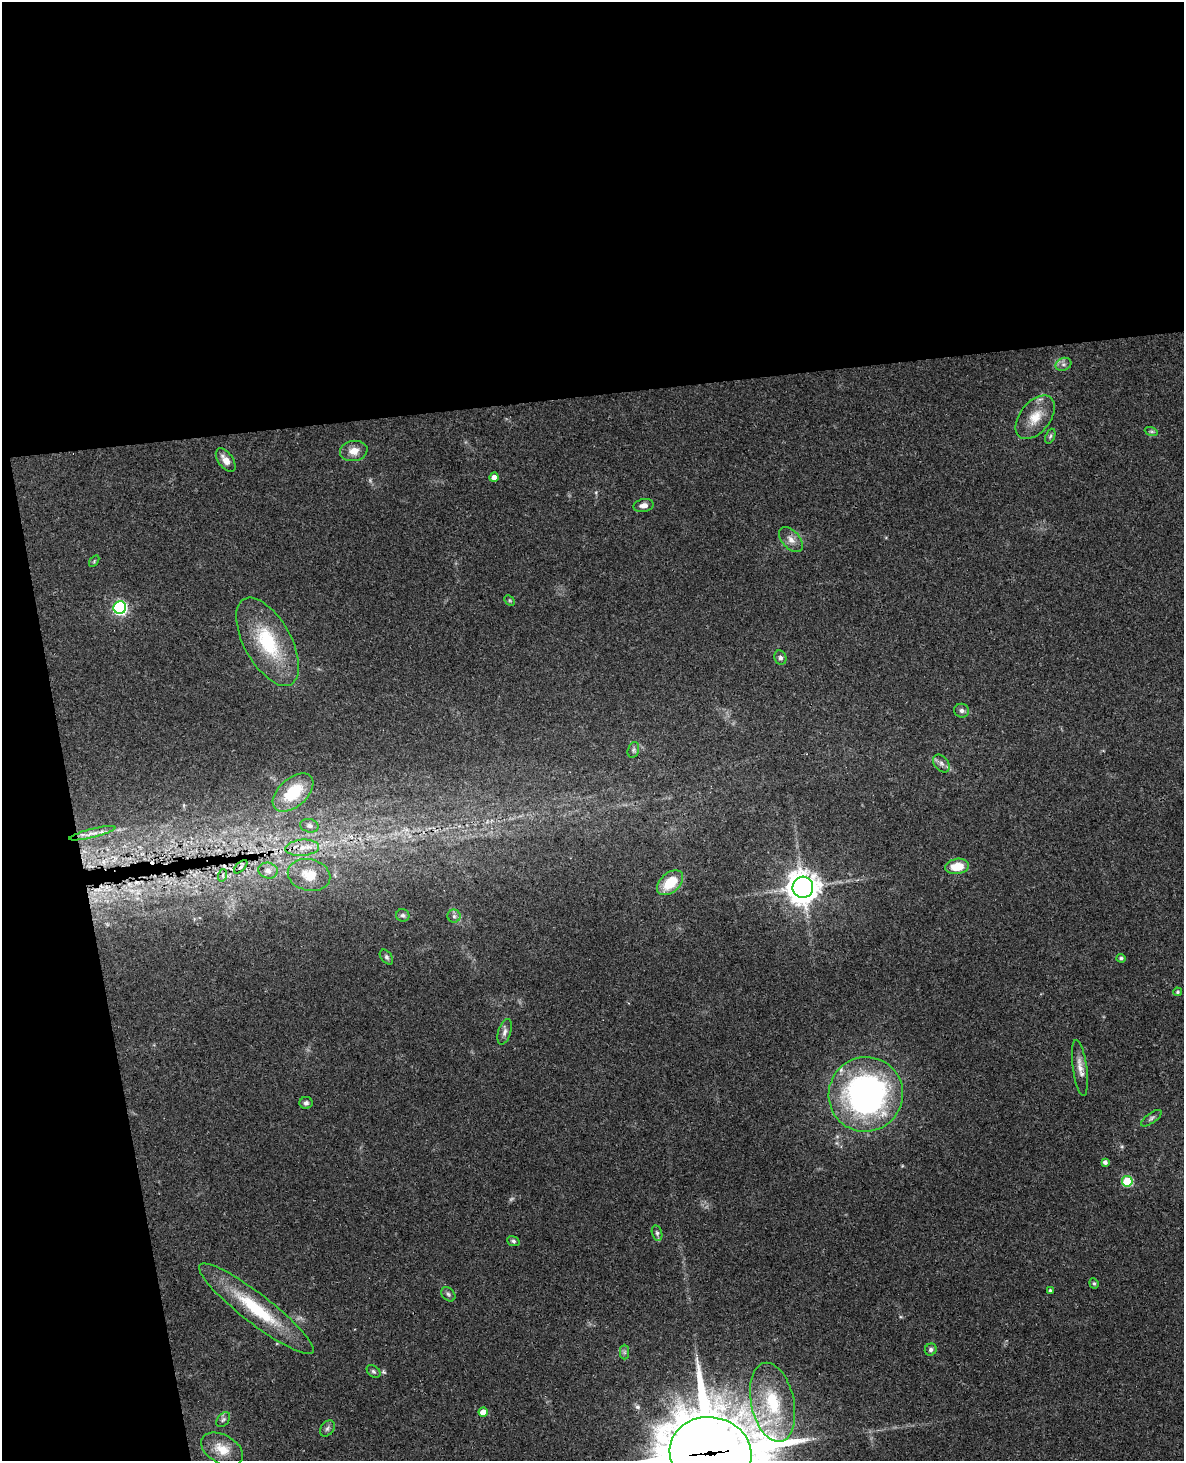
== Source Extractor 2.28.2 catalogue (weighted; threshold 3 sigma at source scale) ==
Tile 1 of 4 x 3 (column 1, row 1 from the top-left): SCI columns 59-1240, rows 3172-4630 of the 4843 x 4777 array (HDU 1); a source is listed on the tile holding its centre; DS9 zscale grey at full resolution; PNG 1186 x 1463 px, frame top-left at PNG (2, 2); each listed source drawn as its Kron ellipse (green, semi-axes under 4 px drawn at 4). Shown black and unused: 33% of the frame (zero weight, under 3 of 4 exposures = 6% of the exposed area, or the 3 px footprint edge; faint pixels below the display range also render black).
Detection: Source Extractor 2.28.2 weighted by HDU 2 'WHT'; one run over the whole footprint, this tile lists its part. Background 0.0648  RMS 0.0049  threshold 0.0219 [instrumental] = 3 sigma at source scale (4.5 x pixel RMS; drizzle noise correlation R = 1.50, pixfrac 1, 0.05/0.05 arcsec/px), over >= 5 px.
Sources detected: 61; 2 too faint to see at this stretch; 3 cosmic-ray / hot-pixel residue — neither listed nor drawn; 1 inside a brighter listed object's ellipse — not listed separately; the other 55 listed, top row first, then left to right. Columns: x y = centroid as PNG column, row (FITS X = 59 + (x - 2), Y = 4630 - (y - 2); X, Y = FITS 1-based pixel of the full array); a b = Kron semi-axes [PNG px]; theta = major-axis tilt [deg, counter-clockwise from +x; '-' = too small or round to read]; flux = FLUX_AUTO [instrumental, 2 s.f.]
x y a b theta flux
1063 364 8 6 20 1.7
1035 417 25 15 51 10
1151 431 7 4 -18 0.88
1050 436 8 4 69 0.86
354 451 14 10 11 5.2
226 460 13 7 -54 4
494 477 4 4 - 2.7
643 505 10 6 12 2.5
791 540 15 8 -48 3.7
94 561 6 3 55 0.59
510 600 6 4 -45 0.6
120 608 6 6 - 100
268 642 49 23 -61 34
780 658 7 6 - 1.4
962 711 7 6 - 1.6
633 750 8 5 73 1.1
941 763 10 7 -51 2
293 793 24 14 42 21
309 826 9 6 -14 1.9
92 833 23 4 14 3.1
302 848 17 8 4 5.6
957 866 12 7 9 10
241 867 8 2 45 0.55
268 871 10 8 -13 2.4
223 875 6 4 72 0.56
309 875 21 15 -14 9.4
670 883 15 9 41 15
803 887 10 10 - 740
403 915 7 6 - 1
454 916 6 6 - 1.4
386 957 8 5 -53 1.1
1121 958 4 4 - 0.98
1177 992 4 4 - 0.9
505 1032 13 6 73 2.3
1080 1068 28 7 -82 4.4
866 1094 37 37 - 160
306 1103 6 6 - 1.4
1151 1118 12 5 35 1.3
1105 1162 4 4 - 1.6
1127 1181 5 5 - 30
657 1233 8 5 -75 1.2
513 1241 6 4 -21 0.99
1094 1283 5 4 - 0.74
1050 1290 3 3 - 0.8
448 1294 8 6 -46 1.1
256 1309 71 14 -38 34
931 1350 6 5 - 1.2
624 1352 7 4 90 1.1
373 1371 8 5 -39 1
773 1402 40 21 -78 29
483 1412 4 4 - 5.6
223 1419 8 5 49 1.2
327 1428 9 6 51 1.4
222 1449 23 14 -29 9.4
711 1453 41 36 -12 5400
Overlapping masked pixels (flux is a lower limit): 3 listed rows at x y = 302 848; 256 1309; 711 1453
Isophote crosses this tile's border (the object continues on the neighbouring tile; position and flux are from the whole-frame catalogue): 1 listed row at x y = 711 1453